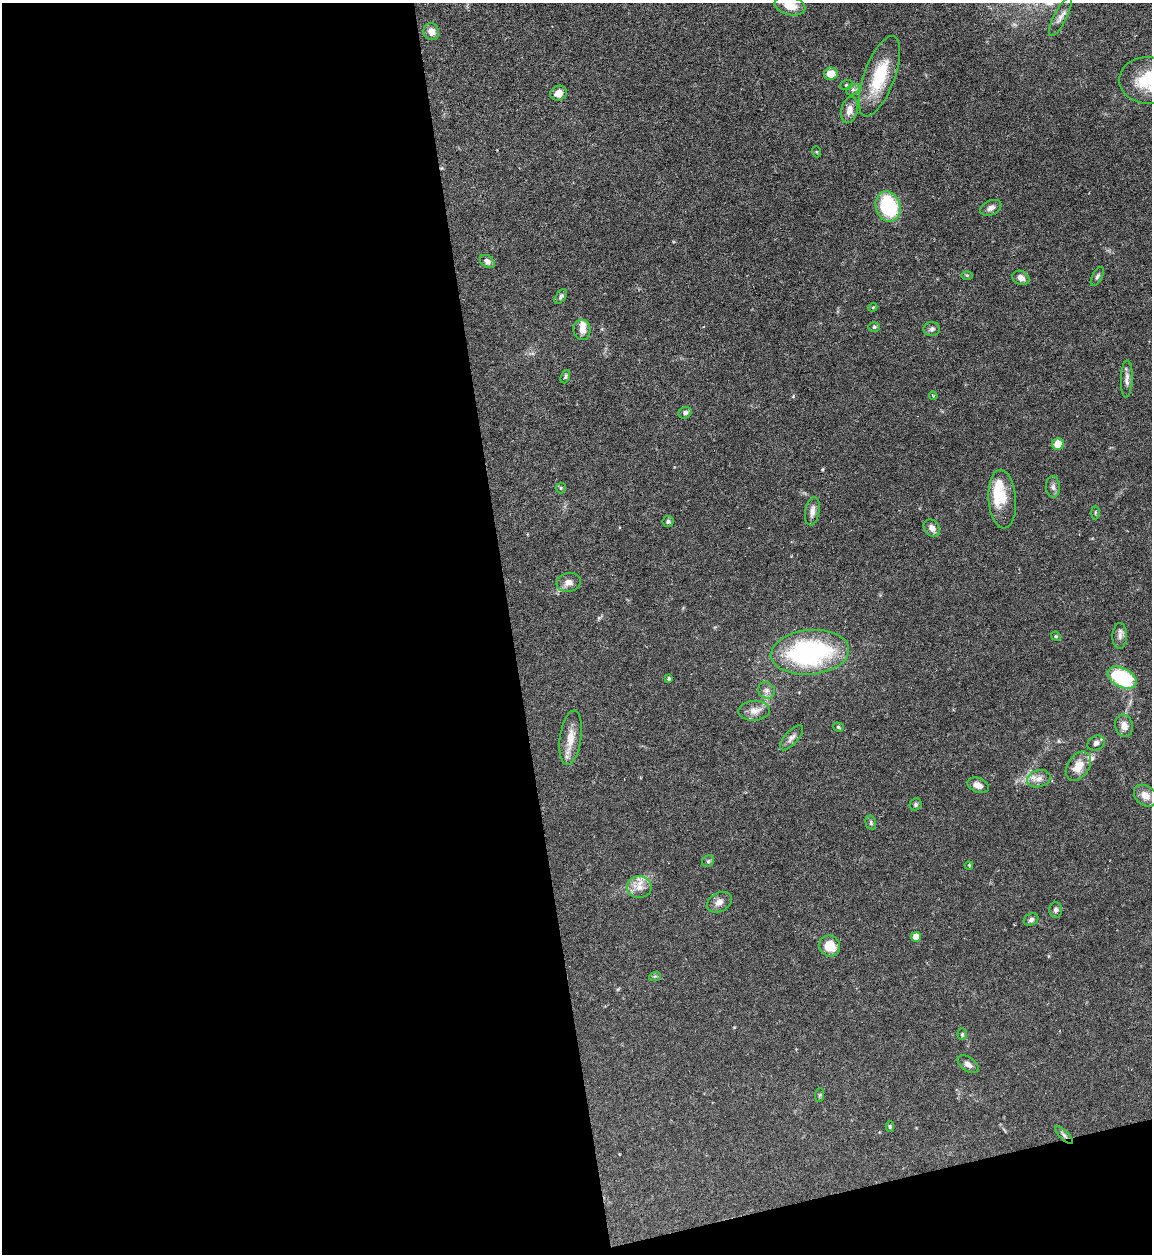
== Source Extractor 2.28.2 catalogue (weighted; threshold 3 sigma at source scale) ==
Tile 13 of 4 x 4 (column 1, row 4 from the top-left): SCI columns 257-1406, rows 1-1252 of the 4992 x 5009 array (HDU 1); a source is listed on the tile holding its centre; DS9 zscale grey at full resolution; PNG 1154 x 1256 px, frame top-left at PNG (2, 3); each listed source drawn as its Kron ellipse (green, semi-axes under 4 px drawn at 4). Shown black and unused: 47% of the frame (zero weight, under 4 of 7 exposures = <1% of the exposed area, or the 3 px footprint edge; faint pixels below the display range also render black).
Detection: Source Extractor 2.28.2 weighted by HDU 2 'WHT'; one run over the whole footprint, this tile lists its part. Background 0.0565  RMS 0.0027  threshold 0.0112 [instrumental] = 3 sigma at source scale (4.09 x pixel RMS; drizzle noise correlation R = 1.36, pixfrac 0.8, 0.05/0.05 arcsec/px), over >= 5 px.
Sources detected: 71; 4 inside a brighter listed object's ellipse — not listed separately; the other 67 listed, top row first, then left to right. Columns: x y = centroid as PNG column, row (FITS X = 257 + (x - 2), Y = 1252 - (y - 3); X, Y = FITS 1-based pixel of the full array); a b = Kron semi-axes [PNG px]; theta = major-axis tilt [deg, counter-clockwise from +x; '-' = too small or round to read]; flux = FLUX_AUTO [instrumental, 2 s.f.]
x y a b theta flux
790 6 16 9 -14 4.3
1060 17 21 6 63 1.6
431 32 8 7 - 2.2
831 74 7 6 - 3.2
879 76 42 15 70 12
1148 80 29 23 -3 13
846 85 6 5 - 0.42
853 90 7 5 27 0.66
558 93 8 7 - 2.1
849 110 13 8 76 2
817 152 5 3 - 0.22
888 206 15 12 -71 20
991 208 11 7 24 1.3
487 261 8 5 -35 1
967 275 6 4 0 0.31
1097 276 10 5 62 0.65
1021 278 9 6 -25 1.5
561 297 8 4 56 0.55
873 307 4 3 - 0.24
874 327 6 5 - 0.4
932 329 8 7 - 0.76
582 330 10 8 -88 2.2
565 377 7 4 71 0.39
1127 379 19 6 88 1.4
933 396 4 4 - 0.27
685 413 7 5 29 0.88
1058 444 6 5 - 4.5
1053 487 11 7 -85 1
561 488 5 5 - 0.35
1002 499 29 13 -86 5
812 511 14 7 80 1.5
1095 512 7 3 90 0.32
668 521 5 5 - 0.65
932 528 9 7 -52 1.5
569 582 12 9 10 1.6
1056 636 5 4 - 0.31
1120 636 13 7 88 1.2
810 652 39 22 5 43
669 678 4 4 - 0.37
1122 678 16 9 -28 20
766 690 9 8 - 1.1
754 711 16 10 3 2.2
1124 726 11 9 -76 2.1
838 727 6 4 -18 0.4
571 738 27 10 82 4.1
792 738 16 6 49 1.2
1096 743 9 7 29 1.1
1078 766 16 10 56 3.7
1039 779 12 8 15 1.7
978 785 11 7 -22 1.7
1145 796 12 9 -41 2.5
916 804 6 5 - 0.49
871 823 7 5 -76 0.46
708 861 6 5 - 0.47
969 865 4 3 - 0.28
639 887 12 11 - 2.6
719 902 13 9 28 1.7
1055 910 8 6 86 0.82
1031 920 8 6 26 0.73
916 937 5 5 - 4.6
830 946 11 10 - 4.7
655 976 6 4 17 0.32
962 1034 6 4 89 0.35
968 1064 12 7 -36 1.3
820 1095 7 4 88 0.36
890 1127 5 4 - 0.34
1064 1135 12 4 -45 0.7
Overlapping masked pixels (flux is a lower limit): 1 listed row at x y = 1064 1135
Isophote crosses this tile's border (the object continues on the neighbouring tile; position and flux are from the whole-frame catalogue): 2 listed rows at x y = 790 6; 1148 80